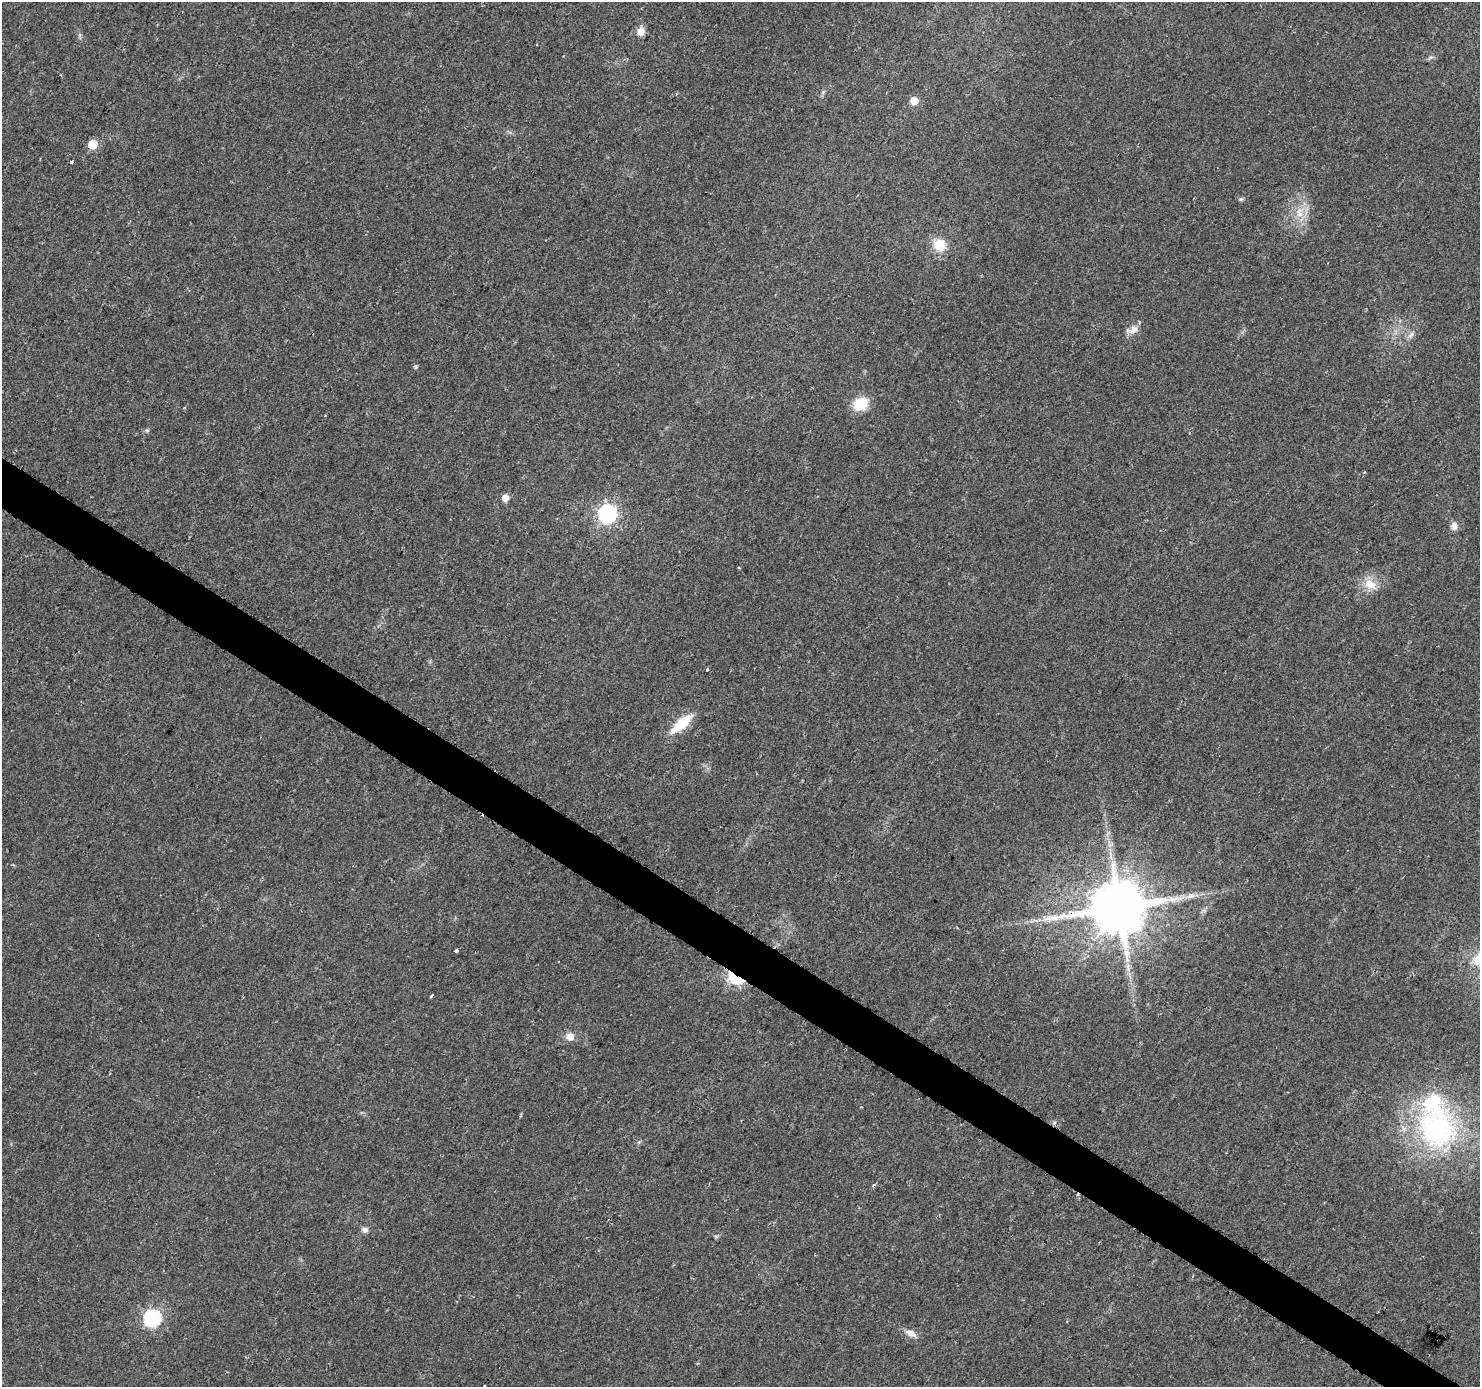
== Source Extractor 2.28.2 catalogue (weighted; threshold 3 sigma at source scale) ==
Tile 6 of 4 x 4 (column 2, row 2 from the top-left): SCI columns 1497-2974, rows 3033-4417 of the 5937 x 5994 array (HDU 1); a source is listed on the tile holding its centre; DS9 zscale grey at full resolution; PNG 1482 x 1389 px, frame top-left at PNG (2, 2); no overlay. Shown black and unused: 3% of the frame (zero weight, under 2 of 3 exposures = <1% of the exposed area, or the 3 px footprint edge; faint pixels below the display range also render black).
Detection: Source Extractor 2.28.2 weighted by HDU 2 'WHT'; one run over the whole footprint, this tile lists its part. Background 0.0277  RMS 0.0055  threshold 0.0247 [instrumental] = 3 sigma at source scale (4.5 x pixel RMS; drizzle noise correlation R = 1.50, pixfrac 1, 0.0396/0.0396 arcsec/px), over >= 5 px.
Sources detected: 38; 3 cosmic-ray / hot-pixel residue — not listed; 1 inside a brighter listed object's ellipse — not listed separately; the other 34 listed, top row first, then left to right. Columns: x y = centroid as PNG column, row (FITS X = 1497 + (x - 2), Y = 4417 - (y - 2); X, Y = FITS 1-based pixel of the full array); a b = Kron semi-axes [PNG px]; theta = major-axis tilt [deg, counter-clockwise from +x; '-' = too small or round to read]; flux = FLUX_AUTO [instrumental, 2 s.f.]
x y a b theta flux
641 31 10 8 87 4.9
1430 58 7 5 52 1.2
823 92 6 5 - 1
914 101 5 5 - 9.8
92 144 6 5 - 21
71 162 4 3 - 3.3
1241 199 7 5 3 1
1299 212 17 10 -82 7.9
939 245 15 14 - 12
1132 330 18 9 19 4.5
1410 335 13 6 49 2.6
416 366 7 4 -89 0.81
861 404 16 13 23 15
185 407 3 3 - 0.63
147 430 7 4 0 0.9
1364 472 3 3 - 0.88
505 498 6 6 - 5.5
607 514 7 7 - 200
1454 526 9 8 - 3.1
1370 584 20 13 -32 8.6
707 669 3 3 - 0.53
681 724 25 10 41 20
1191 896 13 7 4 3.5
1119 907 16 13 14 4300
456 951 4 3 - 4.3
736 978 15 8 -28 36
570 1037 10 9 - 4.4
1054 1123 6 4 45 0.94
1437 1129 60 53 -75 110
1078 1195 5 3 - 0.77
365 1230 9 7 -23 2.2
716 1237 7 4 0 0.81
152 1318 7 7 - 130
911 1333 16 8 -29 4.3
Overlapping masked pixels (flux is a lower limit): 3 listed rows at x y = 1119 907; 736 978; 1078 1195